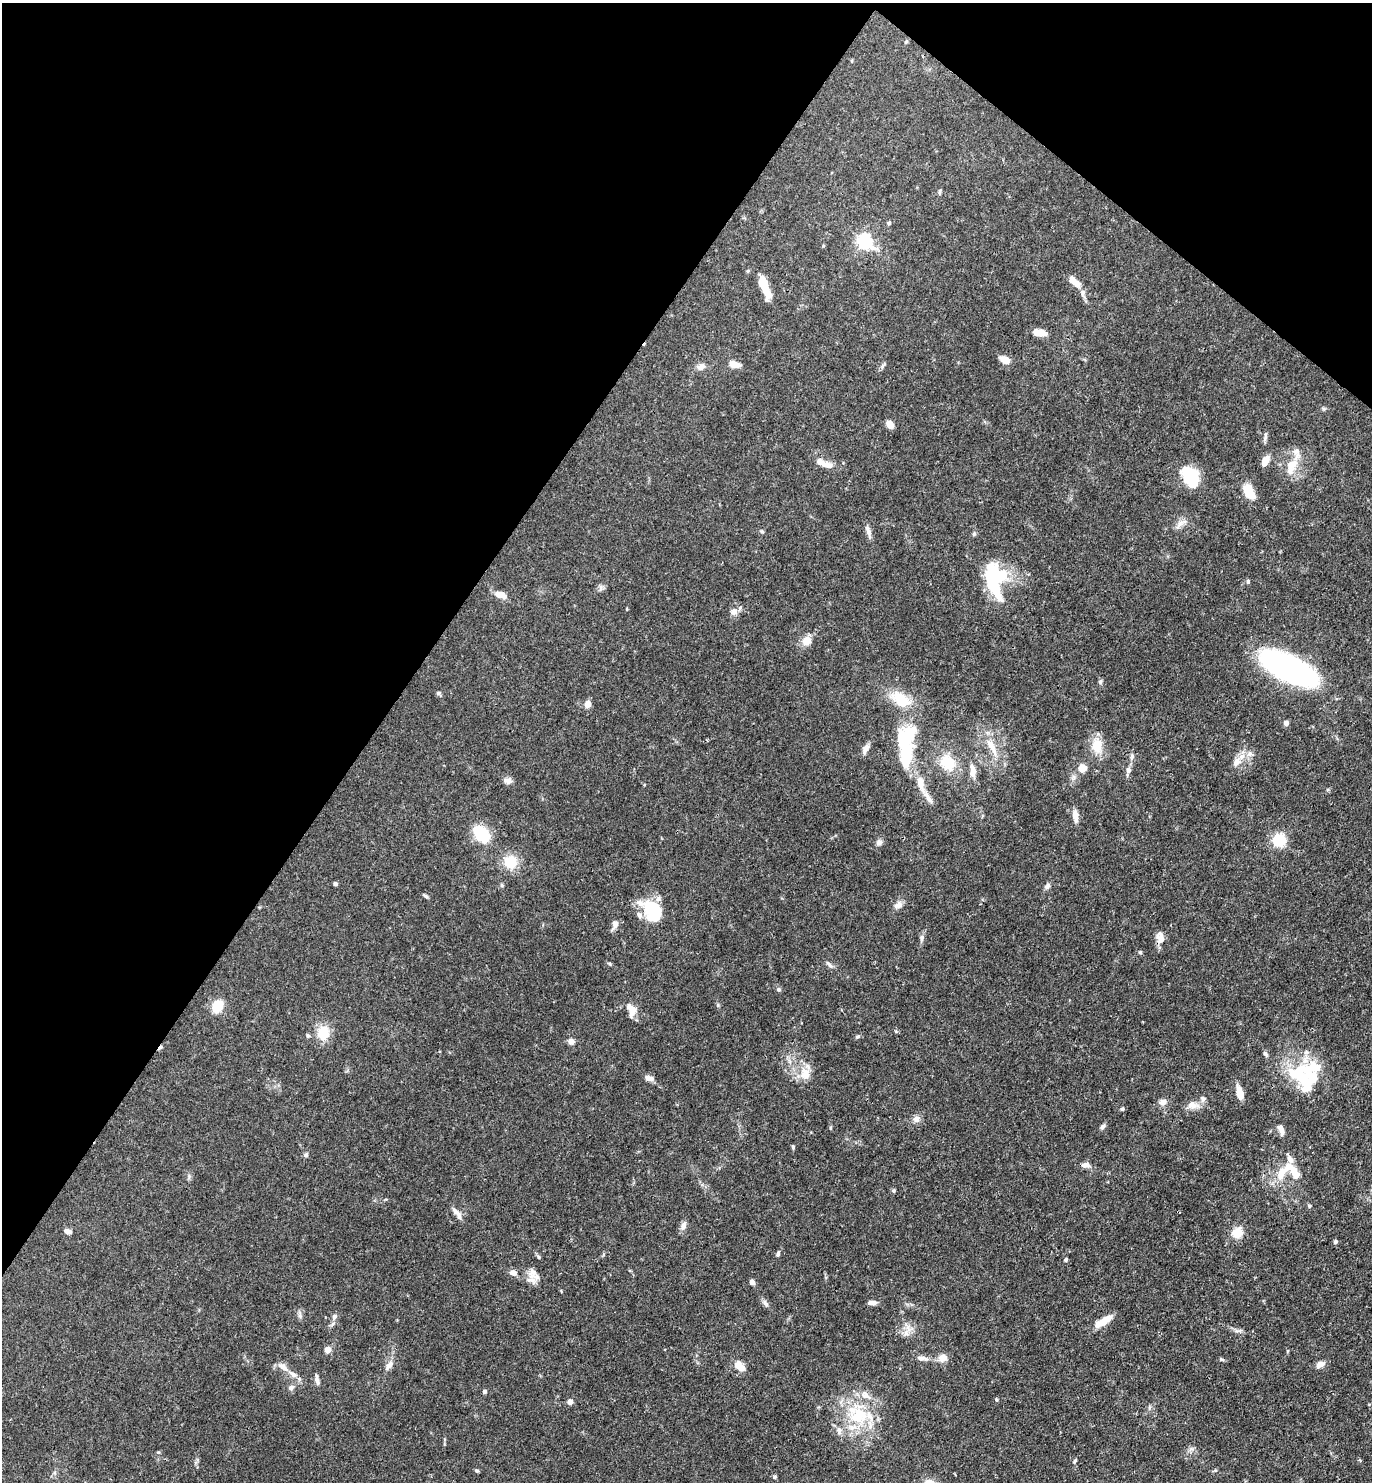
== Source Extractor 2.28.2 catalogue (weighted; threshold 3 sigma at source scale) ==
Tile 2 of 4 x 4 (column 2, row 1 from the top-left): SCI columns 1663-3032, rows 4440-5919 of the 5924 x 5919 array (HDU 1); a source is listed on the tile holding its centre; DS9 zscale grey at full resolution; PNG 1374 x 1484 px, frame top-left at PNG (2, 3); no overlay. Shown black and unused: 33% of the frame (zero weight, under 3 of 4 exposures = <1% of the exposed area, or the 3 px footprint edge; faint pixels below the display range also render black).
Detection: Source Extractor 2.28.2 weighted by HDU 2 'WHT'; one run over the whole footprint, this tile lists its part. Background 0.0878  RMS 0.0038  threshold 0.017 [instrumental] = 3 sigma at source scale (4.5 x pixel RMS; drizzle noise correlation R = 1.50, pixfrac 1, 0.05/0.05 arcsec/px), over >= 5 px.
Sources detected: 144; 4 inside a brighter object's white glare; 1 cosmic-ray / hot-pixel residue — not listed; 14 inside a brighter listed object's ellipse — not listed separately; the other 125 listed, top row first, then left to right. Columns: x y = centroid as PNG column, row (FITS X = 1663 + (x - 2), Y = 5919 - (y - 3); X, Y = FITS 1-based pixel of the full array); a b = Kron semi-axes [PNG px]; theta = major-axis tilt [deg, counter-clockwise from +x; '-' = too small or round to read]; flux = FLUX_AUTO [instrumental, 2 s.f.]
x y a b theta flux
940 192 8 4 82 0.58
889 223 5 4 - 0.57
864 241 6 6 - 83
1077 284 10 7 -51 3
765 287 26 8 -68 9.2
1083 292 9 5 72 1.1
1039 333 12 6 -7 5.1
1005 360 10 6 -29 4.2
734 364 7 5 -13 6
883 366 10 4 55 0.79
701 367 11 8 6 2
890 424 7 6 - 3.7
1265 436 14 3 86 0.93
1296 452 15 8 -75 2.7
1265 461 14 7 60 2.8
826 465 15 8 -11 3
1290 469 23 10 -88 4.9
1190 477 20 13 -63 17
1249 491 18 10 -64 7
1180 523 10 6 27 1.9
868 531 16 6 -70 1.9
762 532 6 4 -19 0.47
974 534 6 5 - 0.63
994 580 36 19 -82 31
1248 581 6 4 -88 0.65
601 588 9 4 82 0.87
500 595 13 7 -17 4.2
734 612 9 8 - 2.2
806 641 10 9 - 4.4
1288 668 46 17 -27 140
1100 681 6 5 - 0.72
438 693 6 5 - 0.67
900 699 31 17 -34 11
588 704 8 7 - 2.4
1286 723 6 6 - 1.3
905 737 35 24 54 18
1097 745 14 11 88 7.7
992 747 31 8 -61 6.5
865 749 12 7 65 2
1132 756 8 5 83 1
947 762 19 16 -48 11
1236 762 14 9 58 3
1082 768 9 9 - 3.6
1128 770 8 6 74 1.4
973 771 17 7 -85 3.2
508 780 10 8 0 1.7
921 783 21 8 -76 5.6
1075 816 16 7 -84 2.6
482 834 17 11 -51 16
1279 840 6 5 - 61
879 842 8 7 - 1.3
511 862 18 17 - 7.7
335 884 4 4 - 1.1
501 885 6 4 -89 0.52
1047 886 9 6 46 1.1
426 896 7 4 -36 0.58
898 905 12 8 40 1.9
652 907 21 17 -6 15
615 924 11 8 81 1.8
922 937 7 6 - 1
1160 938 14 9 -79 3.5
1140 952 5 4 - 0.54
609 964 6 4 -45 0.46
829 964 13 4 -49 1.1
779 989 7 5 -1 0.66
217 1006 8 7 - 14
631 1009 19 12 -65 3.9
323 1033 16 13 87 8.1
308 1036 6 5 - 0.57
858 1037 6 5 - 0.64
571 1041 6 6 - 2.2
1265 1054 8 5 -59 0.81
805 1073 18 15 -78 5.7
1298 1073 33 24 23 21
649 1078 12 6 -13 1.8
1240 1093 16 7 -76 3.8
1203 1099 8 6 -60 1
1162 1102 10 7 23 1.9
1192 1105 13 10 -7 3
1122 1109 4 4 - 0.54
916 1119 10 9 - 1.9
1102 1127 8 6 54 0.93
1281 1129 12 6 -67 2.4
793 1147 5 4 - 0.53
306 1155 7 5 49 0.72
1087 1165 9 8 - 1.4
1282 1173 22 11 70 6.5
1295 1173 20 10 -62 4.3
894 1191 5 5 - 0.56
1309 1206 5 5 - 0.57
457 1213 17 6 -53 2.1
683 1225 11 7 78 1.7
67 1231 8 6 -16 1.7
1237 1233 15 12 49 5
1335 1242 5 5 - 0.77
778 1254 7 5 56 0.72
538 1257 6 3 -88 0.43
1066 1260 5 4 - 0.61
513 1273 9 7 -24 1.9
532 1273 16 12 70 3.5
752 1282 6 5 - 1.4
765 1303 9 5 -64 1.1
872 1303 9 5 -1 1.9
300 1315 10 4 86 0.95
334 1317 9 7 66 1.3
1103 1321 22 7 32 6.1
906 1333 10 7 74 2.1
327 1350 5 4 - 6.5
922 1358 15 7 -7 1.9
942 1358 12 9 11 2.9
1221 1359 7 4 -19 0.55
1320 1364 11 7 29 2.3
389 1365 12 7 58 2.2
739 1366 13 8 -42 4.3
283 1367 16 7 -31 2.7
317 1381 11 6 -76 1.5
291 1387 8 6 28 1.2
484 1392 5 4 - 0.92
996 1400 5 4 - 0.52
570 1402 5 5 - 1.9
859 1416 29 26 -2 22
1074 1461 7 4 63 0.54
1215 1470 6 4 -17 0.46
477 1471 5 4 - 0.49
775 1477 6 4 2 0.56
Unlisted compact peaks at least as high as the median listed source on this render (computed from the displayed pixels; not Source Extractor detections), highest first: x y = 718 1005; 1191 1449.